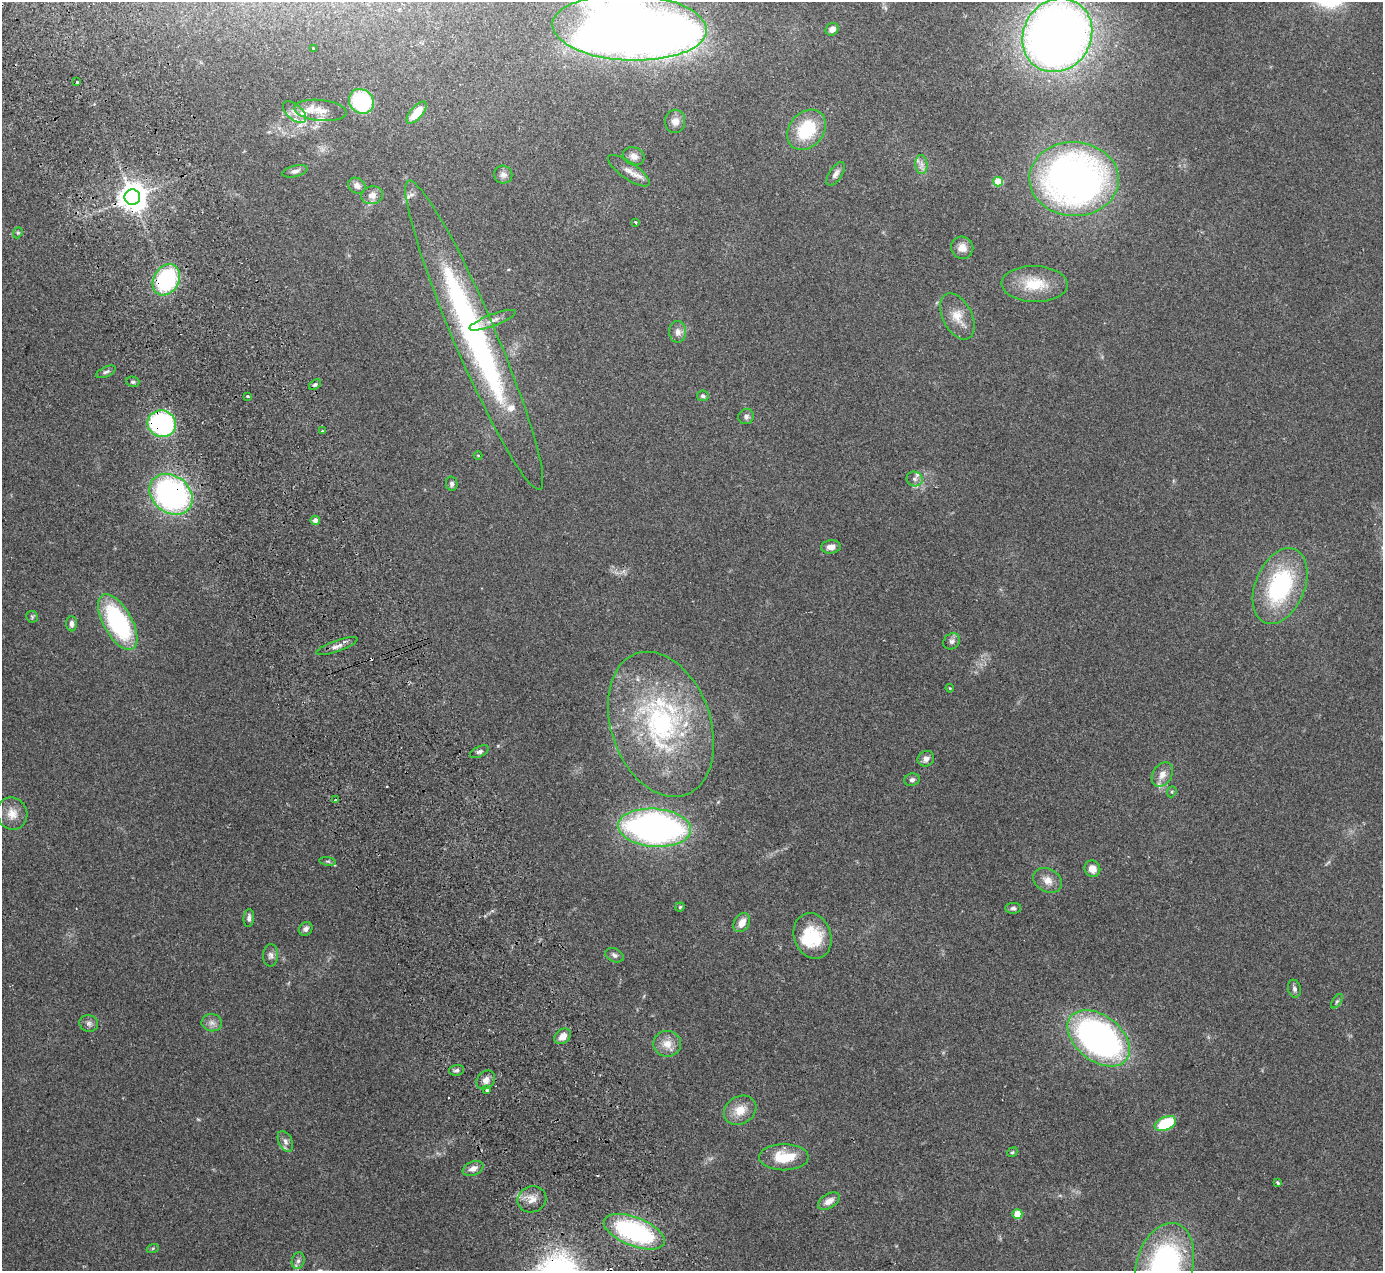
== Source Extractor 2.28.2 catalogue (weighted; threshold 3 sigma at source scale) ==
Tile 11 of 4 x 4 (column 3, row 3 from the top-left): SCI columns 2819-4199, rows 1450-2718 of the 5636 x 5565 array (HDU 1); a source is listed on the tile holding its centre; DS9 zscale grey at full resolution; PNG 1385 x 1273 px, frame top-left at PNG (2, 2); each listed source drawn as its Kron ellipse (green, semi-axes under 4 px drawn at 4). Shown black and unused: <1% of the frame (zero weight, under 2 of 3 exposures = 3% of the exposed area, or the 3 px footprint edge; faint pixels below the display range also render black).
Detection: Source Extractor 2.28.2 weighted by HDU 2 'WHT'; one run over the whole footprint, this tile lists its part. Background 0.0772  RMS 0.0083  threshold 0.0374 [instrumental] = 3 sigma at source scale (4.5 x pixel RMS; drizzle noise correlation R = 1.50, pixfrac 1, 0.05/0.05 arcsec/px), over >= 5 px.
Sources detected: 113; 3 cosmic-ray / hot-pixel residue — neither listed nor drawn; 14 inside a brighter listed object's ellipse — not listed separately; the other 96 listed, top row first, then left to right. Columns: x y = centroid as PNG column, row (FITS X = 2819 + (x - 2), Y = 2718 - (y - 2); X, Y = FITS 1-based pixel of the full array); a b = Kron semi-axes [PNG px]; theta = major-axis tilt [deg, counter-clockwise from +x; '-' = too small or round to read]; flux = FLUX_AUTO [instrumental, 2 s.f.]
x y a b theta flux
630 27 77 33 -2 1700
832 29 7 5 37 5.3
1057 35 38 34 59 830
313 48 4 3 - 0.79
77 82 4 3 - 6.2
361 101 13 11 -46 64
320 110 26 10 -6 10
294 112 14 7 -40 5.2
417 113 13 6 49 18
675 121 11 10 - 5.5
806 130 22 17 49 41
634 156 11 9 -20 5.1
921 164 9 6 -84 3.6
295 171 13 5 14 3
629 171 25 8 -35 8
836 174 13 6 56 3.8
503 175 9 9 - 3.7
1074 179 45 37 -2 430
998 182 5 4 - 30
357 186 9 7 -34 4
372 195 11 9 11 5.9
132 197 8 7 - 1100
635 222 3 2 - 1.5
18 233 5 4 - 1.1
962 248 11 11 - 7.2
166 280 16 12 59 84
1035 284 33 18 -2 28
957 316 25 14 -63 13
493 320 24 6 21 6
678 332 11 8 -89 4.7
474 335 168 21 -67 240
106 372 10 5 25 2.1
133 382 7 5 -13 1.8
315 385 6 4 35 1.5
247 396 3 3 - 7.2
703 396 6 5 - 1.7
746 416 8 7 - 2.6
162 424 14 13 - 120
322 431 3 2 - 2.8
478 455 4 3 - 0.62
915 479 8 7 - 2.8
452 484 7 6 - 2.3
171 494 23 18 -38 200
315 520 5 4 - 3.5
831 547 10 6 4 4.8
1280 586 40 24 67 91
32 617 6 5 - 1.5
118 622 31 14 -61 110
72 624 7 5 -86 3.4
952 641 9 7 41 3.1
337 646 22 5 19 5.2
950 688 4 3 - 0.72
661 724 75 49 -71 160
479 752 10 5 26 2.3
926 759 8 7 - 4.3
1162 775 13 9 58 6.9
912 780 8 6 15 2
1172 792 6 4 69 1.1
336 800 3 3 - 2.5
12 814 16 15 - 10
654 828 36 19 -4 330
328 861 8 4 -9 1.4
1092 869 8 7 - 7.6
1047 880 15 11 -28 7.7
680 907 4 4 - 1.1
1013 908 8 5 1 1.9
249 918 9 5 85 2.7
742 923 10 7 60 7.3
306 929 7 6 - 3
813 936 23 18 -70 33
270 955 11 7 86 3.1
614 955 10 6 -25 2.5
1294 989 9 6 -76 2.4
1337 1001 8 4 54 1.5
89 1023 9 8 - 3
212 1023 10 8 -6 4
563 1036 9 6 41 7.9
1099 1038 35 22 -38 290
667 1044 14 13 - 9.7
457 1070 7 5 3 1.9
486 1080 10 8 47 4.5
487 1090 3 3 - 3.8
740 1110 17 13 31 13
1165 1123 11 6 24 40
285 1141 11 6 -64 3.1
1012 1152 5 4 - 1
784 1157 25 13 0 24
473 1168 11 7 22 5.5
1278 1183 4 3 - 1.5
532 1199 14 13 - 8.5
829 1201 12 7 32 5.8
1017 1214 5 4 - 20
634 1232 32 14 -22 110
153 1248 6 4 19 1
298 1261 8 6 73 2.5
1165 1266 44 28 74 190
Overlapping masked pixels (flux is a lower limit): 5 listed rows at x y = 132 197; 166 280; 474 335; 162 424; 171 494
Isophote crosses this tile's border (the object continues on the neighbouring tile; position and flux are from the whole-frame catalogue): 2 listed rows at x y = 630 27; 1165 1266